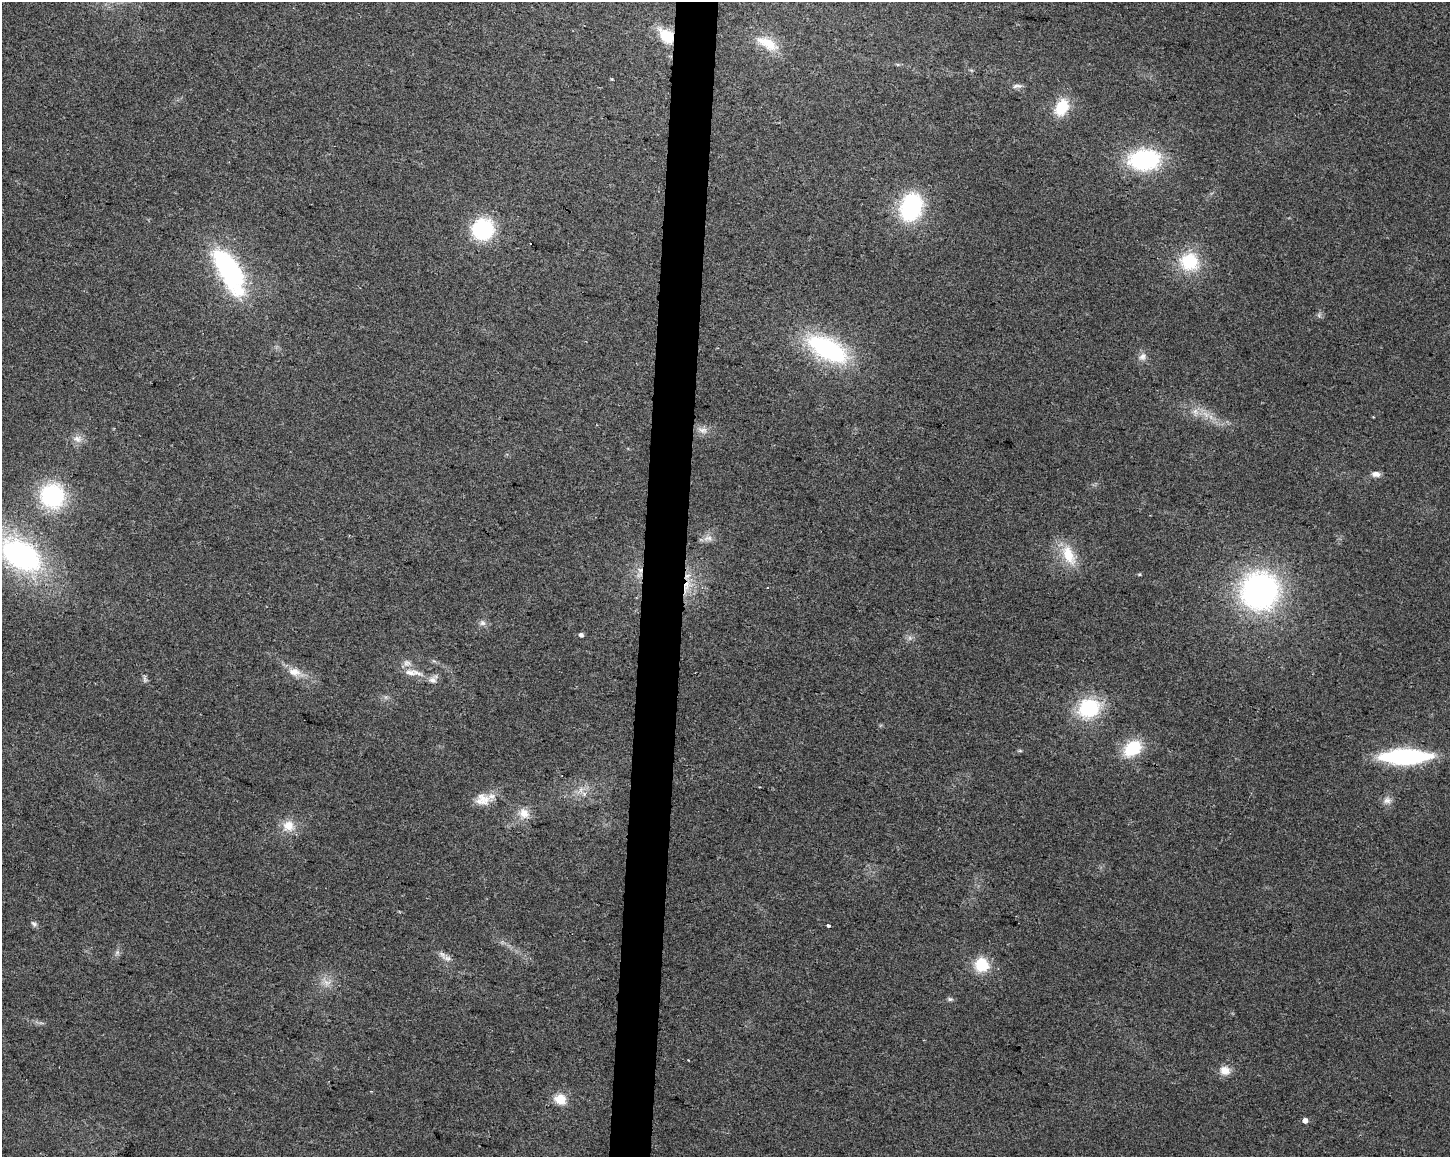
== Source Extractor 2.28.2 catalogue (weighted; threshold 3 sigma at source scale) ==
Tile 8 of 3 x 4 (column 2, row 3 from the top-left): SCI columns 1734-3181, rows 1157-2311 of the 4858 x 4630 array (HDU 1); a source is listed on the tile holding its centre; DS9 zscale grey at full resolution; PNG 1452 x 1159 px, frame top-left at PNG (2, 2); no overlay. Shown black and unused: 3% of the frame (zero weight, under 2 of 3 exposures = <1% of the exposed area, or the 3 px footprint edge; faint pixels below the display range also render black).
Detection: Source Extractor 2.28.2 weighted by HDU 2 'WHT'; one run over the whole footprint, this tile lists its part. Background 0.0467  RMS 0.0067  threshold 0.0301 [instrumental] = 3 sigma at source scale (4.5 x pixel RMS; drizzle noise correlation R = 1.50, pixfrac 1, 0.0396/0.0396 arcsec/px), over >= 5 px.
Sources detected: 53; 1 too faint to see at this stretch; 2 cosmic-ray / hot-pixel residue — not listed; the other 50 listed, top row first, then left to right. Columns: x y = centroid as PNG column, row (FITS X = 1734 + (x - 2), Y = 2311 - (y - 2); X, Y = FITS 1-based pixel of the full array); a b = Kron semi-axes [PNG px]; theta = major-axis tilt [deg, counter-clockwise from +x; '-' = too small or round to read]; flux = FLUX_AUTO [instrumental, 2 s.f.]
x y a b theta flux
667 36 16 11 -43 21
768 43 29 13 -30 15
1019 86 9 6 -1 2.3
1062 107 22 15 62 19
1144 160 22 15 2 99
911 207 21 15 75 91
483 229 16 15 - 72
1189 262 25 23 -13 30
229 271 61 25 -60 98
827 349 45 21 -29 92
1143 356 12 9 41 3.7
1195 411 9 7 -45 3.7
703 430 15 8 -16 4.6
77 439 13 10 -26 4.7
1376 474 11 7 -5 3.4
52 496 20 19 - 80
708 538 14 7 -1 4
20 555 40 25 -33 150
1069 555 30 14 -66 18
640 570 7 7 - 2.8
1139 574 5 4 - 0.71
686 587 20 6 78 8.4
1260 591 33 32 - 200
482 623 9 7 -14 2.5
581 635 5 4 - 2.2
910 638 7 6 - 1.9
407 663 11 9 1 3.7
294 672 19 12 -10 8.3
410 673 18 8 -7 6.3
145 679 7 5 90 1.5
433 679 13 9 39 3.7
1089 708 25 21 22 45
1132 748 19 13 37 31
1405 757 43 13 1 91
581 790 9 4 90 2.2
483 799 23 16 3 11
1387 800 10 10 - 4
524 813 15 13 -41 8.6
288 825 17 15 -8 11
34 924 9 6 -44 1.8
828 925 4 3 - 1.9
117 952 6 6 - 1.7
442 955 15 7 -47 4
982 965 15 15 - 21
327 982 12 8 -12 4.9
950 999 6 5 - 1.3
688 1060 2 2 - 0.49
1225 1070 12 10 -17 7.2
560 1099 12 10 -26 12
1305 1120 5 4 - 4.1
Overlapping masked pixels (flux is a lower limit): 3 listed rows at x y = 667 36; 640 570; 686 587
Isophote crosses this tile's border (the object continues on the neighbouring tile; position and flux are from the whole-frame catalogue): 1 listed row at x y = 20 555